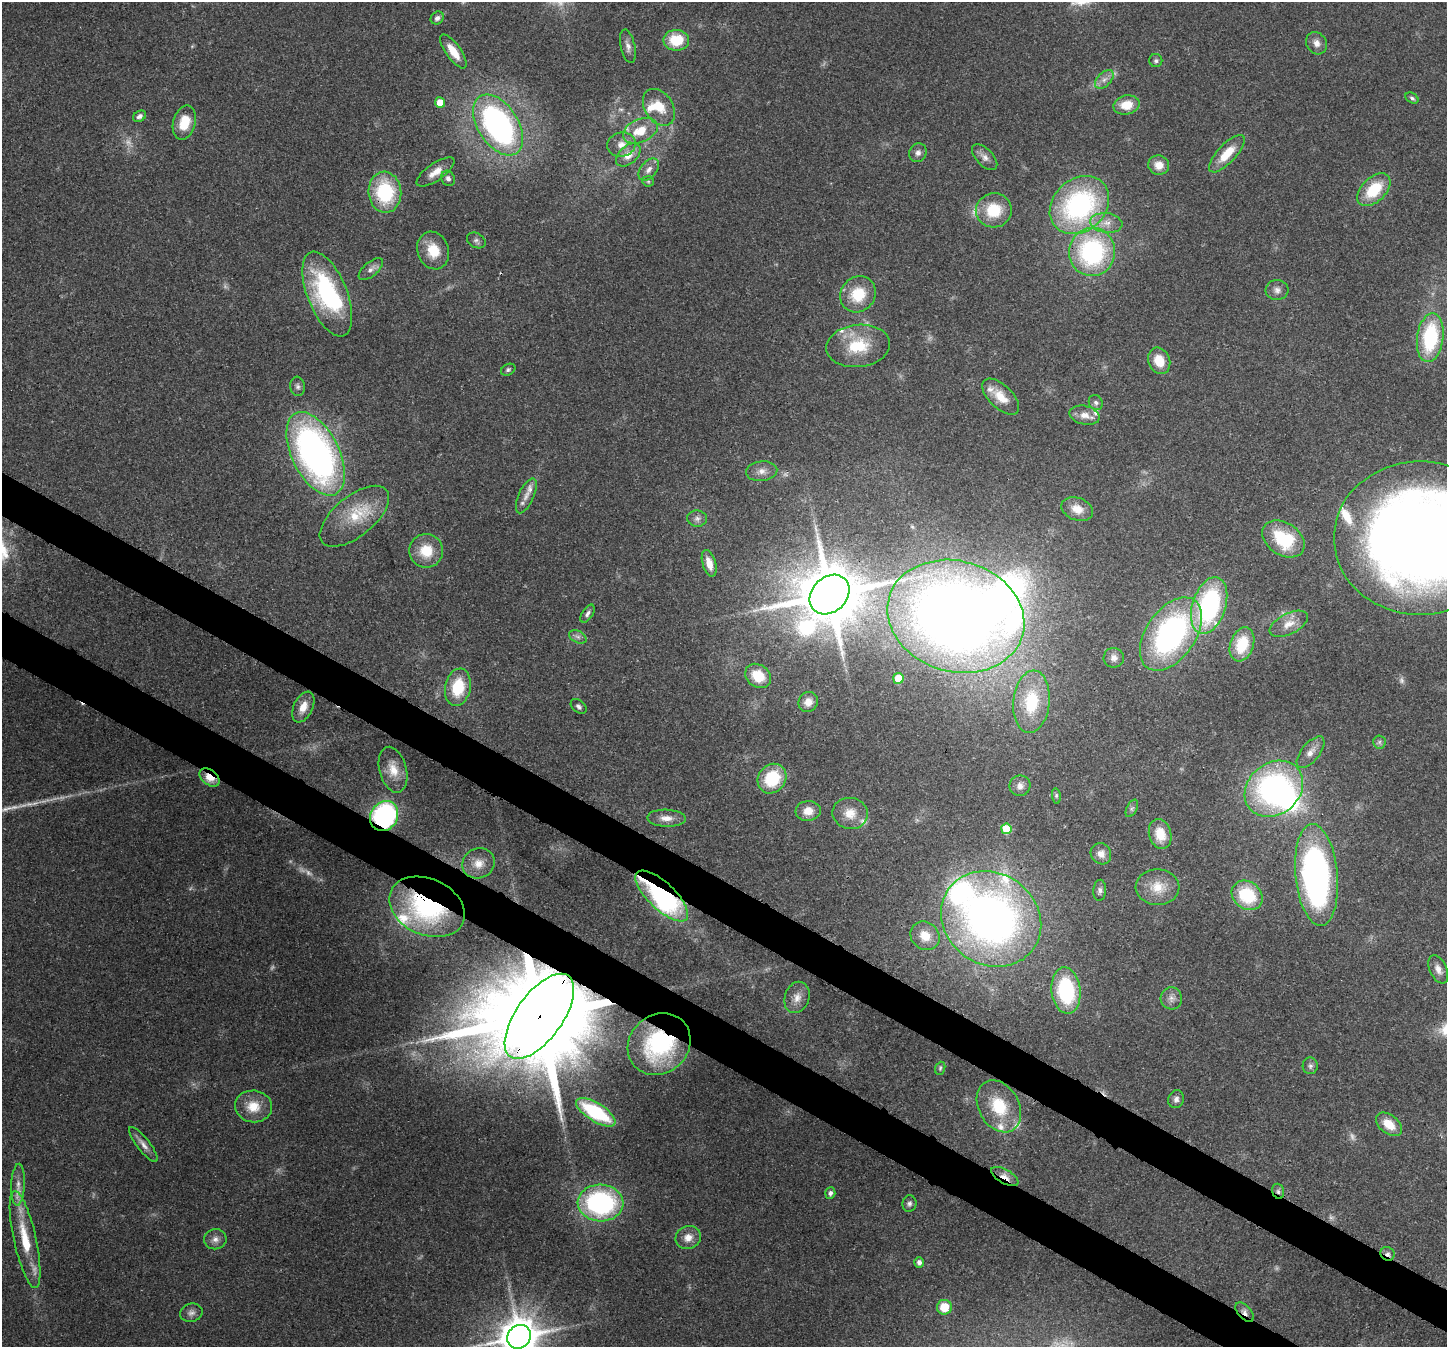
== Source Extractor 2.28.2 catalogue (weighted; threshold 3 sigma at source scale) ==
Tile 6 of 4 x 4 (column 2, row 2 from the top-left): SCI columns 1520-2964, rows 3051-4395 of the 5923 x 6035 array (HDU 1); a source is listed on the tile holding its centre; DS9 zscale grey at full resolution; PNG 1449 x 1349 px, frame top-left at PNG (2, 2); each listed source drawn as its Kron ellipse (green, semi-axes under 4 px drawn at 4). Shown black and unused: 6% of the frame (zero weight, under 3 of 4 exposures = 8% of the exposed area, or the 3 px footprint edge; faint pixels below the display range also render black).
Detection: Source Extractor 2.28.2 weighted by HDU 2 'WHT'; one run over the whole footprint, this tile lists its part. Background 0.121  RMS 0.0044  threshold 0.0197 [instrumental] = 3 sigma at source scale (4.5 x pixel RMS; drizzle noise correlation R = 1.50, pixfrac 1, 0.0396/0.0396 arcsec/px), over >= 5 px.
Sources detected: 155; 14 too faint to see at this stretch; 3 inside a brighter object's white glare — neither listed nor drawn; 13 inside a brighter listed object's ellipse — not listed separately; the other 125 listed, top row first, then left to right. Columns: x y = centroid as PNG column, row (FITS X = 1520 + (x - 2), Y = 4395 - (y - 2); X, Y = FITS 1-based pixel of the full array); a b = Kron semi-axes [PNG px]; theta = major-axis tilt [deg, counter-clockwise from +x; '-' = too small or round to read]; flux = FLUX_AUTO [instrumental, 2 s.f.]
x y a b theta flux
437 18 7 6 - 1.8
676 40 13 10 -1 15
1316 43 12 10 -56 3.1
628 46 17 7 -77 2.6
453 51 20 7 -54 7.1
1156 61 6 6 - 1.1
1104 79 11 6 45 2.5
1412 98 7 5 -35 1.1
440 102 5 5 - 6.4
1126 105 13 9 11 8.8
659 107 20 14 -57 9.7
140 116 7 5 31 1.9
184 123 17 11 75 11
498 125 34 20 -57 120
640 131 18 11 23 10
621 145 14 12 14 4.6
918 153 9 8 - 2
1227 154 24 9 47 11
628 155 14 9 42 5.4
985 157 16 8 -46 2.9
1159 165 10 9 - 5.3
649 170 12 8 50 2.9
435 172 22 8 34 5.3
448 178 8 6 -62 1.7
648 181 5 5 - 0.74
1374 190 20 12 44 18
385 192 20 16 -85 32
1079 205 32 26 42 84
994 210 18 17 - 16
1106 223 16 10 -8 5.2
476 240 10 7 -30 1.4
433 250 19 15 -70 10
1092 252 24 23 - 67
371 269 15 7 40 2.4
1277 290 11 10 - 2.6
327 294 45 20 -68 60
858 294 19 17 51 14
1430 338 24 13 82 39
858 346 32 21 6 19
1159 361 13 10 -67 8.3
508 370 7 5 28 0.95
298 386 10 7 -84 1.6
1001 397 23 11 -43 8.1
1096 403 8 6 -63 1.5
1084 415 15 9 -13 4.5
316 454 45 23 -64 200
762 471 16 10 6 3.7
526 496 19 7 66 3.7
1077 509 16 11 -21 6
354 516 41 20 39 20
697 518 10 8 -1 2
1420 538 86 76 0 730
1283 539 23 16 -34 25
426 551 17 17 - 12
709 563 14 6 -73 5
829 594 22 17 43 3400
1209 605 29 16 73 73
587 614 10 5 57 1.4
956 616 69 55 -16 570
1289 624 20 10 27 5.4
1171 634 41 24 55 110
578 637 9 6 -29 1.6
1242 644 17 11 71 17
1114 658 10 10 - 2.6
758 676 14 11 -36 12
898 678 5 5 - 12
458 687 19 12 78 18
808 702 10 9 - 3.9
1031 702 31 18 84 28
579 706 9 6 -41 1.2
303 707 16 9 64 5.4
1379 742 6 6 - 1.2
1311 752 19 9 51 3.9
393 770 23 13 -75 8
209 777 11 7 -38 6.6
772 779 15 13 51 21
1020 786 10 10 - 2.8
1274 789 31 25 40 100
1056 796 8 4 -82 0.89
1132 808 9 5 63 1.1
808 811 12 10 6 5.3
850 813 17 15 -10 7.3
384 816 15 13 57 82
666 818 19 8 -2 4.5
1006 829 5 5 - 17
1160 834 15 11 -74 9
1101 854 11 10 - 3.6
478 863 16 15 - 6.6
1316 875 51 21 -85 160
1158 887 22 18 -3 9.3
1100 890 10 6 86 1.6
1247 895 16 13 -37 23
662 896 34 13 -43 91
427 907 39 28 -24 76
991 919 52 45 -35 280
925 936 15 13 -41 7.8
1438 969 15 8 -66 3.4
1066 991 23 14 -83 41
797 997 16 12 70 4.7
1171 998 11 10 - 2.9
539 1016 50 23 54 14000
659 1044 33 29 42 57
1310 1066 8 7 - 1.5
940 1068 7 5 69 0.79
1176 1099 9 7 68 1.9
253 1106 18 16 -6 9.6
999 1106 28 20 -60 19
596 1112 22 9 -32 33
1389 1124 15 9 -39 8.6
143 1144 22 6 -52 3.1
1005 1176 15 7 -30 4.1
18 1185 21 6 87 3.7
1278 1191 8 5 -74 1.4
830 1193 6 5 - 1.6
600 1203 23 18 -3 79
909 1204 8 7 - 1.4
688 1237 13 11 23 4.6
25 1239 50 11 -78 19
215 1239 11 10 - 2.8
1388 1254 7 6 - 1.5
919 1262 5 5 - 2.2
944 1307 7 7 - 8.5
1245 1312 11 6 -48 2.3
191 1313 11 9 14 2.3
519 1337 12 11 - 1500
Overlapping masked pixels (flux is a lower limit): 12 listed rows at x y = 385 192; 829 594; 209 777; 384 816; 662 896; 427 907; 539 1016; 659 1044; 1005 1176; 1278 1191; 1388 1254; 1245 1312
Isophote crosses this tile's border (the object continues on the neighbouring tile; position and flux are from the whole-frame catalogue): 2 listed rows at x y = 1420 538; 519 1337